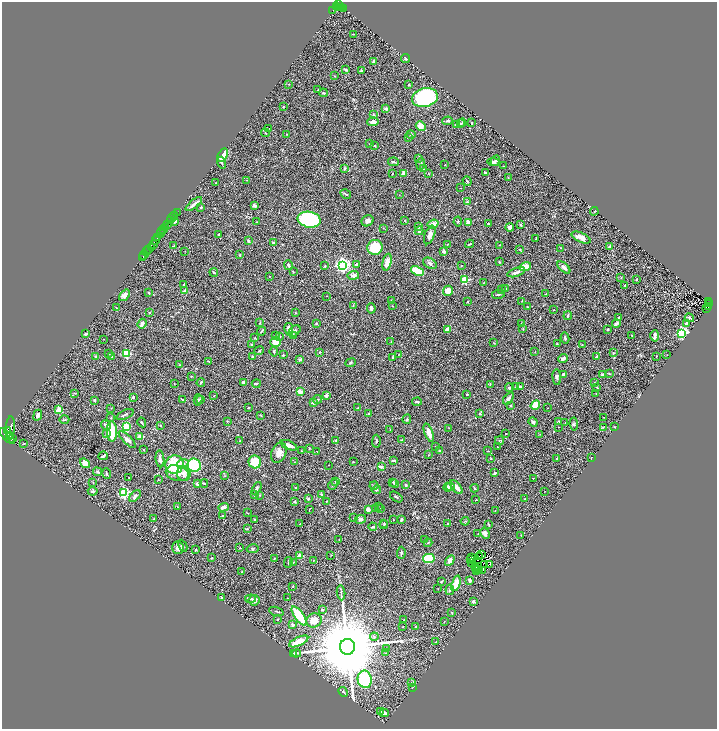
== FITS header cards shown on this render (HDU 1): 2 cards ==
NAXIS1  =                 1430
NAXIS2  =                 1453

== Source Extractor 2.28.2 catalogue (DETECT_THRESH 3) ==
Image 1430 x 1453 px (HDU 1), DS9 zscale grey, zoomed out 1/2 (1 PNG px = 2 x 2 image px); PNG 719 x 731 px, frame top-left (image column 2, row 1453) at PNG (2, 2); each listed source drawn as its Kron ellipse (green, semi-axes under 4 px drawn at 4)
Background 0.431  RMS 0.025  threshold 0.0747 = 3 sigma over >= 5 px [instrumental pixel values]
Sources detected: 477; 33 cannot appear on this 1/2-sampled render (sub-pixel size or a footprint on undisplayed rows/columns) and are neither listed nor drawn; the other 444 listed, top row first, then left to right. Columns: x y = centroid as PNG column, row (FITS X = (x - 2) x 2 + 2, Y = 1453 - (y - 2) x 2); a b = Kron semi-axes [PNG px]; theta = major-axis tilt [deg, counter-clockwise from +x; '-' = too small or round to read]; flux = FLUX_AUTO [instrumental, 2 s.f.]
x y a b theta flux
338 4 3 2 - 300
336 7 3 3 - 220
339 7 4 2 - 180
341 8 3 2 - 180
344 8 3 2 - 54
333 10 2 1 - 56
353 34 3 2 - 2.3
405 58 5 3 - 5.7
374 62 4 3 - 21
345 70 3 2 - 8.4
361 71 2 2 - 13
334 76 2 2 - 2.3
288 84 2 2 - 2
408 85 3 2 - 3.6
318 90 3 2 - 3.5
323 93 4 2 - 3.4
425 97 13 9 13 550
283 107 2 2 - 3.4
386 109 4 3 - 13
373 115 3 3 - 5.1
448 121 5 3 - 6.3
373 122 6 4 3 20
460 123 4 3 - 5.6
462 123 4 3 - 5.6
472 123 3 2 - 2.7
456 125 3 2 - 9.5
421 126 5 4 - 42
268 129 3 2 - 2.4
265 133 4 2 - 3.3
286 134 3 2 - 1.9
411 135 5 4 - 5.5
408 137 4 3 - 4.2
370 144 2 2 - 2.5
375 146 2 2 - 10
223 155 7 4 58 110
418 158 3 3 - 3.2
495 161 5 3 - 8.9
394 162 5 3 - 6.7
494 162 6 3 -6 8.7
222 163 6 3 -74 6.1
421 164 6 3 85 6.2
445 165 2 2 - 2.6
503 166 2 2 - 2.4
345 169 4 3 - 6.1
423 169 2 1 - 1.3
403 173 3 3 - 22
428 173 3 2 - 2
485 173 3 2 - 4.3
392 174 2 1 - 2
508 177 3 2 - 2.7
247 180 2 1 - 1.3
467 181 5 3 - 4.7
216 183 2 1 - 2.7
460 188 2 1 - 1.7
346 194 6 3 -32 5.2
399 195 3 2 - 1.9
467 202 3 3 - 8.4
194 204 10 3 39 24
254 206 4 3 - 15
201 207 2 2 - 6.2
594 211 4 2 - 2.9
177 212 2 1 - 48
174 216 4 1 - 260
172 219 2 2 - 290
309 220 12 8 -11 500
405 220 3 2 - 2.2
171 221 2 2 - 270
175 221 3 3 - 7.8
367 221 6 5 - 17
458 221 5 2 - 3.6
256 222 2 2 - 1.8
469 222 4 3 - 30
168 224 3 2 - 330
433 224 6 3 19 54
488 224 3 2 - 5.2
521 225 4 3 - 4.7
419 226 4 3 - 11
166 227 3 2 - 420
510 227 4 3 - 17
383 228 4 1 - 1.9
164 229 2 1 - 290
419 231 4 4 - 7.8
162 232 2 1 - 65
160 234 4 2 - 180
219 234 3 2 - 5.2
430 235 10 5 68 25
157 237 4 1 - 84
536 238 3 2 - 2.1
581 238 10 5 -23 30
155 241 3 2 - 110
248 241 4 2 - 5.3
273 243 3 2 - 7.6
153 244 3 1 - 69
469 244 4 2 - 3.3
448 245 3 2 - 2.5
500 245 3 2 - 2.4
174 246 4 2 - 4.2
610 246 4 2 - 11
375 247 8 7 - 160
151 248 4 2 - 110
560 248 2 1 - 1.5
148 249 3 2 - 390
520 249 2 2 - 3.1
185 251 2 2 - 1.6
146 252 3 2 - 410
444 252 3 3 - 12
144 255 5 2 - 250
240 255 3 2 - 3.2
142 258 2 1 - 67
387 262 9 4 77 41
499 262 3 2 - 4.1
430 263 7 5 -33 12
289 265 5 3 - 12
343 265 4 4 - 1400
356 265 3 3 - 8.1
461 265 3 2 - 1.5
325 266 3 2 - 5
525 267 6 4 16 52
564 267 8 3 -41 17
417 271 7 4 -22 130
214 272 4 3 - 6.1
293 272 3 2 - 3
516 272 9 3 18 21
353 275 5 3 - 17
270 276 2 2 - 2.3
621 277 3 2 - 2.4
637 279 2 2 - 3
465 280 3 3 - 210
484 283 2 1 - 1.6
184 285 2 2 - 7.9
624 285 3 3 - 3.3
505 289 3 2 - 3.8
502 290 2 2 - 2.1
185 291 3 2 - 27
448 291 5 5 - 44
149 293 2 2 - 4.9
499 294 7 2 10 8.6
545 294 2 1 - 1.9
124 295 6 4 50 22
326 296 3 2 - 1.4
391 300 3 2 - 1.6
522 301 3 2 - 1.5
468 302 2 2 - 13
708 302 2 1 - 14
710 304 3 2 - 75
353 305 3 3 - 3.1
392 306 3 2 - 2.8
709 306 2 1 - 32
116 307 3 1 - 2.5
527 307 3 2 - 2.9
371 308 5 3 - 16
707 308 3 2 - 26
554 310 2 1 - 2.2
149 313 3 2 - 3.6
295 313 3 2 - 2.5
568 316 4 2 - 4.4
619 317 3 2 - 4.5
689 318 5 3 - 7.3
260 323 4 2 - 3.5
316 323 3 2 - 4.8
142 324 5 3 - 15
521 324 2 2 - 4.1
616 324 4 3 - 18
686 324 4 3 - 18
289 329 6 3 -78 38
447 329 3 2 - 47
523 329 3 2 - 2.5
607 329 2 2 - 3.1
262 331 5 2 - 7.8
295 331 6 5 - 9.9
682 333 4 3 - 630
86 334 3 2 - 13
632 335 3 2 - 3.8
276 336 3 2 - 3.8
294 336 4 3 - 4.6
655 336 6 3 89 14
279 337 3 2 - 8.7
255 338 4 2 - 2.6
565 338 5 2 - 6.8
104 339 2 1 - 1.1
275 342 5 5 - 56
391 342 2 2 - 1.9
494 343 3 3 - 3.5
251 344 3 2 - 4.4
557 344 3 2 - 2.5
582 345 3 2 - 3
259 350 5 2 - 3.7
274 352 5 3 - 7.4
320 352 3 2 - 2.4
535 352 2 1 - 1.4
109 353 3 2 - 3
613 353 2 2 - 4.4
126 354 3 3 - 260
399 354 3 2 - 1.5
283 355 2 2 - 4.7
667 355 2 1 - 1.1
597 356 4 2 - 6.7
656 356 3 1 - 1.5
96 357 3 3 - 10
112 357 3 2 - 3.1
252 357 3 2 - 5.9
392 357 3 2 - 4.1
300 359 3 2 - 11
563 359 5 3 - 15
209 361 4 2 - 4.5
351 363 5 3 - 6
180 365 3 2 - 2.6
564 374 3 3 - 15
602 374 3 3 - 8.5
609 374 4 3 - 3.4
191 376 3 2 - 2.6
557 377 8 4 -85 9.4
201 382 4 3 - 5
243 382 4 3 - 11
174 383 2 1 - 1.9
256 383 4 2 - 4.2
594 383 3 1 - 1.9
490 384 3 2 - 3.3
520 386 3 3 - 4.8
516 387 4 3 - 8
597 387 3 2 - 4.3
509 388 4 3 - 9.2
300 392 3 3 - 29
74 393 4 2 - 3.2
467 394 2 2 - 5.2
596 394 2 2 - 3.1
326 395 4 4 - 9.9
214 396 2 1 - 1.5
133 397 4 3 - 4.7
508 398 7 3 54 13
183 399 4 2 - 3.3
200 399 2 2 - 3.3
318 399 4 3 - 4.8
94 400 2 2 - 18
198 400 5 3 - 7.5
314 402 3 3 - 25
417 402 5 3 - 5.9
535 405 5 3 - 62
510 406 3 2 - 2.5
111 408 2 2 - 1.7
248 408 2 2 - 3.2
358 408 3 3 - 7.4
547 408 2 1 - 1.5
59 410 3 2 - 140
369 413 2 2 - 4.7
125 414 9 2 24 9.4
480 414 4 3 - 5.6
38 415 5 3 - 12
261 415 4 2 - 2.5
603 417 2 1 - 1.7
111 418 3 2 - 2.4
407 419 5 3 - 4.4
64 420 5 2 - 4.2
227 421 3 2 - 2.1
142 422 5 3 - 5.1
533 422 5 3 - 11
558 422 4 3 - 4.1
565 423 2 1 - 1.1
574 424 6 4 -84 7.5
106 425 5 3 - 13
161 425 3 3 - 3.3
10 427 11 4 86 3200
126 427 4 3 - 130
558 427 2 1 - 1.9
603 427 2 2 - 2
614 427 2 2 - 2.3
449 428 3 2 - 2.2
8 430 3 2 - 790
390 430 2 1 - 1.1
112 431 10 5 -89 170
429 433 9 3 -70 49
106 434 3 3 - 4.6
506 434 2 2 - 3.4
540 434 3 2 - 1.7
7 436 10 3 -44 3200
10 436 3 3 - 680
140 436 2 2 - 45
12 438 3 2 - 260
127 440 11 4 -45 17
336 440 2 2 - 9.3
401 440 3 2 - 2.2
499 440 4 2 - 3.2
240 441 2 2 - 1.5
376 441 6 2 90 4.7
24 443 3 2 - 3.8
289 445 9 3 -23 25
436 446 3 2 - 1.9
497 447 2 1 - 1.9
309 448 2 2 - 2.9
143 449 2 2 - 3.7
302 451 4 1 - 1.9
317 451 3 1 - 1.6
439 451 3 2 - 5.2
488 451 2 2 - 1.6
279 453 11 7 68 33
429 455 3 2 - 2.6
103 456 4 2 - 11
591 458 2 2 - 3.2
160 459 8 3 -84 17
491 459 3 2 - 2.8
557 459 3 2 - 2.9
394 461 4 2 - 8.7
255 462 6 6 - 100
294 462 2 1 - 1.5
353 462 3 2 - 2.3
85 463 5 4 - 43
183 464 6 5 - 18
174 465 9 9 - 200
194 465 7 6 - 220
328 465 2 1 - 1.3
381 467 3 2 - 29
98 472 4 3 - 7.6
177 473 12 7 -15 52
495 473 3 3 - 5.7
107 474 5 2 - 6.1
184 474 7 7 - 26
225 476 3 2 - 2.5
129 477 2 1 - 1.4
533 478 2 1 - 1.2
158 480 2 2 - 2.3
336 481 3 2 - 4.1
93 482 3 1 - 2.1
393 482 4 2 - 3.2
204 483 4 2 - 5
197 484 3 3 - 13
394 484 4 3 - 5.5
333 485 5 3 - 5.1
406 485 3 2 - 8.3
374 486 4 3 - 6.4
448 487 4 4 - 11
450 487 4 3 - 7.4
456 487 8 3 -52 28
257 488 7 3 62 8.8
295 488 2 2 - 3
475 488 4 2 - 3.4
376 490 5 3 - 5.9
93 491 5 3 - 8.5
545 491 2 1 - 1.2
124 492 3 3 - 640
321 494 4 3 - 5.3
255 495 3 2 - 4
260 495 2 2 - 3
135 496 7 3 45 15
396 497 7 2 -35 5.4
308 499 2 2 - 22
525 499 2 2 - 5.3
476 500 2 2 - 3.1
326 501 3 2 - 2.2
295 502 3 2 - 4
177 507 3 2 - 3.3
224 507 5 3 - 28
378 507 2 1 - 1.6
376 508 2 2 - 7.6
368 509 3 3 - 29
380 509 2 2 - 4.3
309 510 2 1 - 1.5
495 511 3 1 - 1.8
248 513 3 2 - 2.2
222 516 3 3 - 4
354 517 3 2 - 2.1
154 518 2 2 - 2.6
361 519 5 3 - 11
255 520 3 2 - 3.6
393 520 2 2 - 1.7
401 520 3 2 - 7.4
465 521 4 3 - 4.6
384 523 4 3 - 4.1
448 523 3 2 - 3
300 524 2 1 - 1.8
384 525 4 4 - 5.2
489 525 3 1 - 3.5
373 527 4 2 - 5
247 529 3 2 - 3.8
485 533 6 4 -60 17
478 534 2 2 - 1.8
521 535 2 1 - 1.3
339 540 2 2 - 1.5
424 540 2 2 - 6.1
428 543 4 2 - 4.6
183 546 6 4 -64 7.6
178 548 6 6 - 19
240 548 2 2 - 2.9
253 549 6 3 12 5.6
196 550 3 2 - 3.3
401 553 6 2 85 7.7
482 554 2 1 - 1.9
331 555 3 2 - 2.2
300 556 2 2 - 83
479 556 2 1 - 1.8
471 557 3 1 - 1.7
212 558 3 2 - 2.2
429 558 6 4 12 170
274 559 3 2 - 2.7
313 560 2 2 - 2.2
450 560 6 4 59 34
470 560 2 1 - 0.84
288 562 5 2 - 4.1
293 562 3 2 - 2.9
471 562 2 1 - 1.1
485 564 2 1 - 1.3
489 564 2 1 - 0.29
478 566 2 1 - 1.1
476 567 2 1 - 1.5
476 570 2 1 - 1.1
478 570 3 2 - 1.4
483 570 2 1 - 0.75
242 572 3 2 - 2.6
470 580 4 3 - 9.5
442 581 2 2 - 1.8
456 583 8 4 71 58
293 586 3 2 - 2.9
438 589 2 1 - 1.4
450 590 5 3 - 6.1
341 593 7 2 -86 6.5
222 598 2 2 - 11
287 598 2 2 - 1.8
250 599 5 3 - 6.5
254 600 6 5 - 14
473 602 3 2 - 11
322 610 3 3 - 4.8
276 611 7 2 -18 5.3
452 613 3 2 - 2.3
299 616 11 4 -54 160
277 619 2 2 - 3.2
314 620 8 7 - 50
404 620 2 1 - 1.9
444 622 2 2 - 1.7
293 625 4 3 - 8.8
416 626 4 3 - 4.3
403 627 3 2 - 2.1
374 637 4 2 - 3.6
299 641 10 4 25 58
436 642 3 2 - 5.2
347 647 8 7 - 92000
387 648 2 1 - 1.7
294 653 3 3 - 3.8
297 653 4 3 - 4.7
386 653 2 2 - 1.9
365 679 9 7 -79 360
412 682 3 2 - 4.3
412 688 2 2 - 1.7
343 692 5 3 - 5.5
380 711 3 2 - 2.6
384 713 4 4 - 14
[33 sub-pixel or undisplayed-footprint detections neither listed nor drawn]